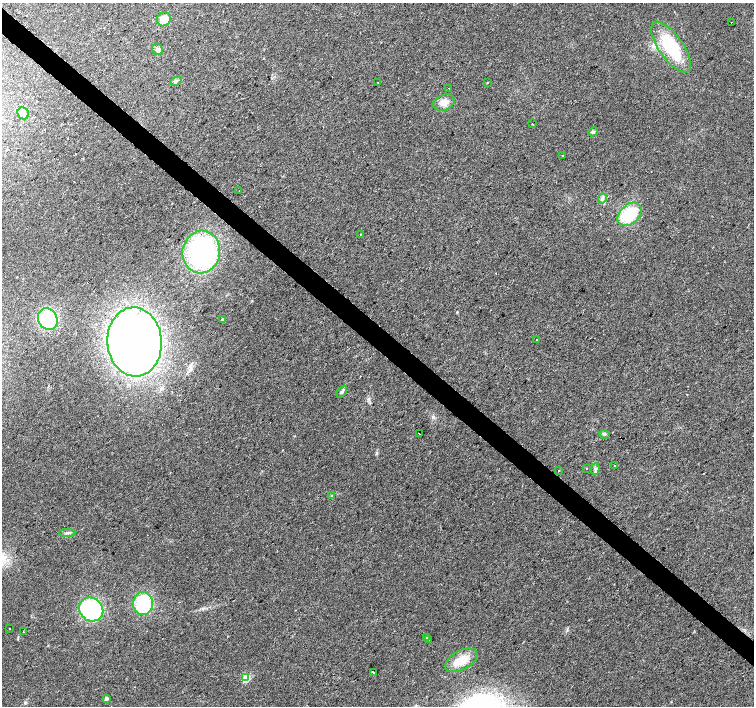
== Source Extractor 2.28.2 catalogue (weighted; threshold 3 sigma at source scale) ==
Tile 11 of 4 x 4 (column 3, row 3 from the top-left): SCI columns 3013-4515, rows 1640-3046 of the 6019 x 6028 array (HDU 1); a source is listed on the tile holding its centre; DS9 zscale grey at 2 x 2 block average (1 PNG px = mean of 2 x 2 image px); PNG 756 x 708 px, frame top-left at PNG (2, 3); each listed source drawn as its Kron ellipse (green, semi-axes under 4 px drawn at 4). Shown black and unused: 4% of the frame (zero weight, under 2 of 3 exposures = <1% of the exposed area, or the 3 px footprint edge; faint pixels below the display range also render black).
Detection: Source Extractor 2.28.2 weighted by HDU 2 'WHT'; one run over the whole footprint, this tile lists its part. Background 0.021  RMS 0.006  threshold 0.0272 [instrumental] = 3 sigma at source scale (4.5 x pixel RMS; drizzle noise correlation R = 1.50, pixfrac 1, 0.0396/0.0396 arcsec/px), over >= 5 px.
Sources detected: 47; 2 inside a brighter object's white glare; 4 cosmic-ray / hot-pixel residue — neither listed nor drawn; the other 41 listed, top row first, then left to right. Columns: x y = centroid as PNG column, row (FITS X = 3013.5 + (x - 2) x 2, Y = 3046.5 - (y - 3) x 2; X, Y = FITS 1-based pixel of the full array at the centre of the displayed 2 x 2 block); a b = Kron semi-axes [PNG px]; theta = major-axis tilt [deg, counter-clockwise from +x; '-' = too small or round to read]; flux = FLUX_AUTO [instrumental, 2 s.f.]
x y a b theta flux
164 19 7 6 - 16
731 22 2 2 - 0.57
671 47 30 12 -55 78
158 49 6 5 - 4.5
176 81 6 3 22 2.8
488 82 2 2 - 2.3
378 83 2 2 - 1.4
449 88 2 2 - 0.59
444 103 11 7 21 11
23 113 6 5 - 4.4
532 124 2 2 - 4
593 132 5 4 - 2.5
563 155 2 2 - 2.2
239 191 2 2 - 0.51
602 198 5 3 - 2.8
629 214 14 9 42 63
360 234 2 2 - 1.4
201 252 21 19 80 210
48 319 11 9 -60 110
222 320 4 2 - 1.1
537 340 2 2 - 2.5
135 342 34 27 -85 930
342 392 7 4 52 2.8
419 434 2 2 - 4.9
604 434 5 4 - 2.2
614 466 2 2 - 0.75
586 469 2 2 - 0.75
595 469 6 4 88 2.6
559 470 2 2 - 1.1
332 495 2 2 - 1.3
67 533 8 3 1 2.7
143 604 11 10 - 81
91 609 13 11 -39 160
9 629 2 2 - 4.8
23 632 2 2 - 0.64
427 637 2 2 - 3.4
429 639 2 2 - 7.3
461 660 17 9 28 26
373 672 3 2 - 9.9
246 678 3 3 - 54
106 699 3 2 - 6
Diffuse or blended objects may show on this block-average render without a row.